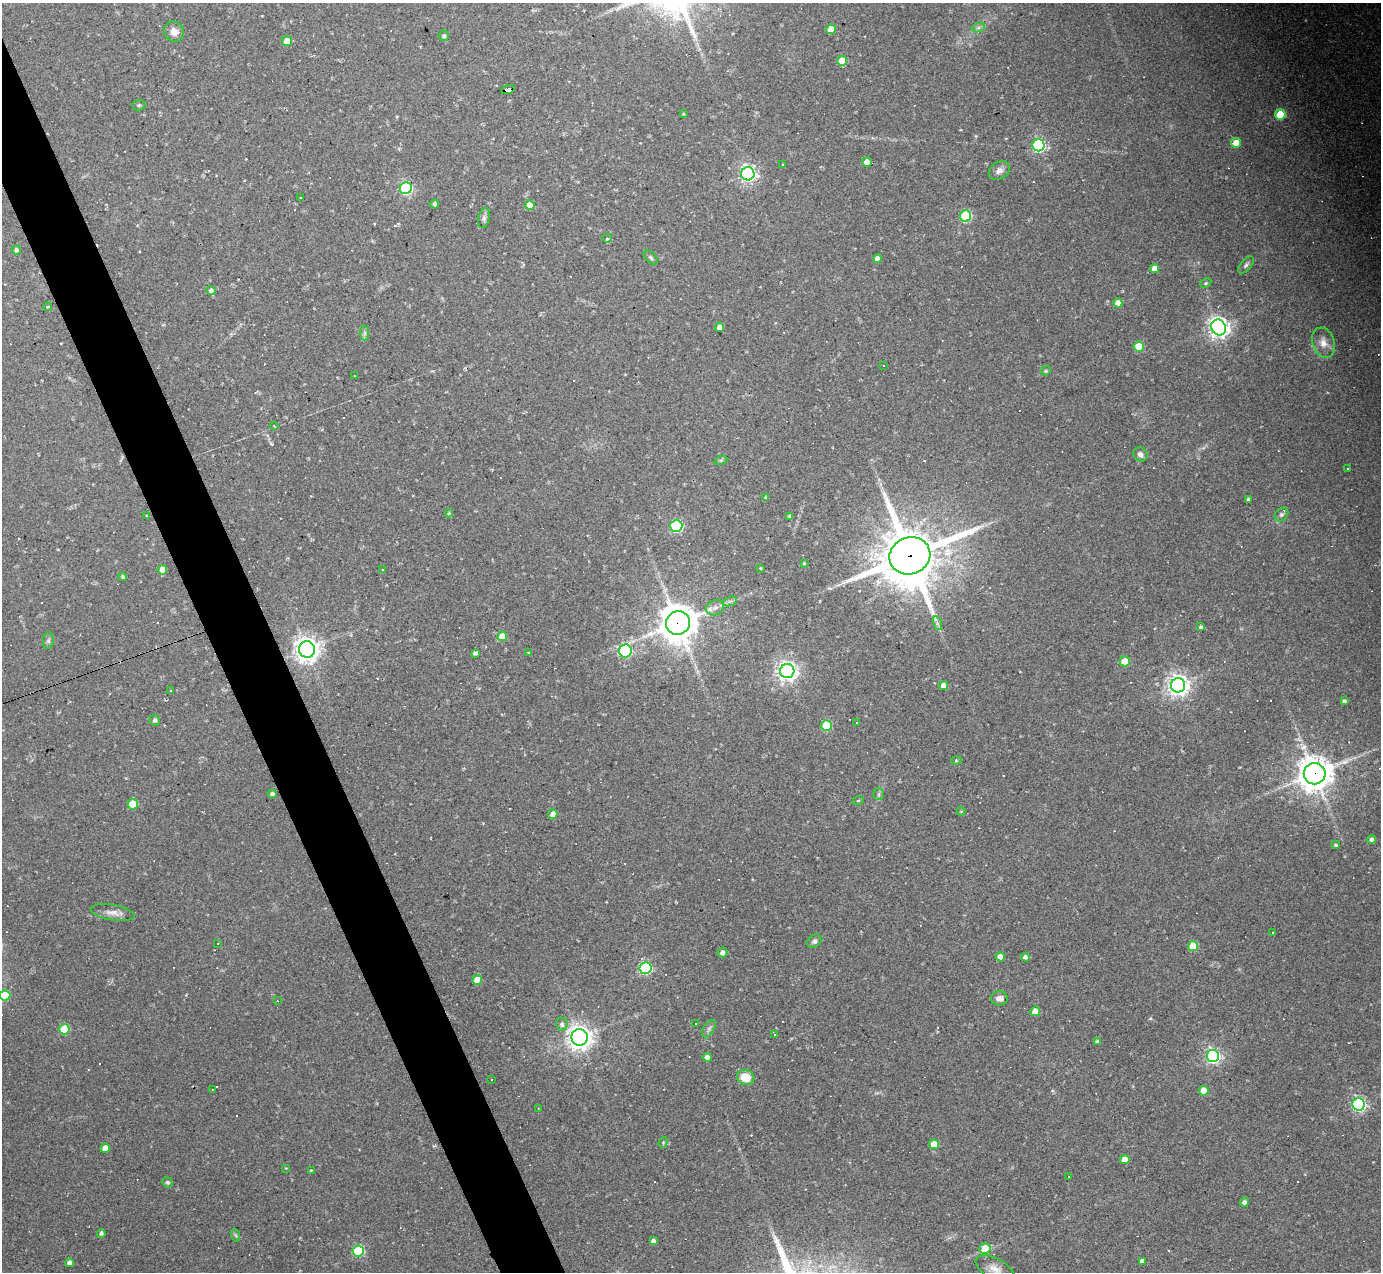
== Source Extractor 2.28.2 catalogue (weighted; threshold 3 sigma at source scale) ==
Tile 11 of 4 x 4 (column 3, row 3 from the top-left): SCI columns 2760-4138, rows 1547-2816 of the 5518 x 5505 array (HDU 1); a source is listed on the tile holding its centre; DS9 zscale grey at full resolution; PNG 1383 x 1274 px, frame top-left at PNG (2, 3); each listed source drawn as its Kron ellipse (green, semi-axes under 4 px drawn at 4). Shown black and unused: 4% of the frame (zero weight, under 2 of 3 exposures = <1% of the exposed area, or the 3 px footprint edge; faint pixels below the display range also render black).
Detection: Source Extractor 2.28.2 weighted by HDU 2 'WHT'; one run over the whole footprint, this tile lists its part. Background 0.0441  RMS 0.0075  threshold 0.0336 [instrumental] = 3 sigma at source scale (4.5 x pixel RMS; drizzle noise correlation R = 1.50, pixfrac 1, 0.05/0.05 arcsec/px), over >= 5 px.
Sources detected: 180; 47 cosmic-ray / hot-pixel residue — neither listed nor drawn; the other 133 listed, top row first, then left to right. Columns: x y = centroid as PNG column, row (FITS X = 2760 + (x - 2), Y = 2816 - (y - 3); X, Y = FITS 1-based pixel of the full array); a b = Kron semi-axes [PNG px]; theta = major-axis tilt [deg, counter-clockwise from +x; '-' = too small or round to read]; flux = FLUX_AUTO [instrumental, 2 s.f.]
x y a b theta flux
978 28 7 4 19 1.7
831 29 5 4 - 11
174 32 11 9 -52 5.9
444 36 5 5 - 1.8
287 41 5 5 - 15
842 61 5 5 - 17
508 89 7 4 19 230
139 105 6 5 - 1.2
683 114 4 3 - 0.66
1280 114 5 5 - 29
1236 143 5 5 - 14
1038 145 6 6 - 120
867 162 5 4 - 5.1
783 165 3 3 - 0.74
999 171 11 8 31 4.4
748 174 6 6 - 230
406 188 6 6 - 110
301 198 3 2 - 0.67
435 204 4 4 - 1.8
530 205 5 4 - 12
966 216 5 5 - 66
484 218 10 6 75 2.2
607 238 5 4 - 1.2
16 250 4 4 - 2.2
651 257 8 5 -46 1.6
877 259 4 4 - 4.2
1246 265 10 5 48 2.1
1155 269 4 4 - 7.8
1206 283 6 4 27 1
211 290 5 4 - 2.6
1118 303 4 4 - 7.3
47 307 4 3 - 0.92
720 327 4 4 - 8.6
1219 328 8 7 - 480
365 333 7 4 90 1.7
1323 343 15 11 -72 7.2
1139 347 5 5 - 26
884 365 3 2 - 0.71
1046 371 5 4 - 0.93
354 376 2 2 - 0.43
274 426 4 3 - 0.78
1140 454 8 6 -41 2.8
721 460 6 4 19 0.93
1347 469 3 3 - 0.72
766 497 4 4 - 0.78
1248 499 3 3 - 1.6
449 513 4 4 - 1
1281 515 7 6 - 1.8
147 516 4 3 - 1.4
789 516 3 3 - 1.1
676 526 6 6 - 96
910 556 21 18 22 4900
804 563 3 3 - 0.76
761 568 3 2 - 0.8
162 570 5 4 - 8
383 570 2 2 - 0.68
123 577 4 4 - 1.2
730 601 7 4 19 1.8
715 608 9 7 24 3.7
678 623 12 11 - 1800
937 623 7 4 -72 1.7
1201 627 4 3 - 1.6
502 636 5 5 - 14
48 641 8 5 84 1.7
307 649 8 8 - 720
625 651 6 6 - 88
475 653 4 4 - 2.3
529 653 3 3 - 1
1125 661 5 5 - 16
787 671 7 7 - 390
1178 685 7 7 - 510
944 686 4 4 - 7.6
170 691 3 3 - 33
1344 701 4 3 - 2
155 720 5 5 - 2.4
856 722 3 2 - 0.92
826 725 5 5 - 43
956 761 5 3 - 0.72
1315 774 11 10 - 1500
272 794 5 4 - 2.1
878 794 6 5 - 1.5
858 801 6 3 20 0.69
133 804 5 5 - 24
961 811 4 4 - 0.8
553 814 5 4 - 5.3
1372 839 4 4 - 2.4
1335 845 3 3 - 1.3
113 913 22 7 -10 5.6
1273 932 3 2 - 1
814 941 8 6 39 1.9
218 943 3 3 - 2.3
1193 946 5 5 - 25
722 952 5 5 - 3.5
1000 957 4 4 - 6.5
1025 957 4 4 - 2.7
645 968 6 6 - 100
477 980 5 5 - 14
5 995 5 5 - 19
999 998 8 7 - 4.2
277 1001 4 3 - 0.57
1035 1011 5 4 - 10
696 1023 3 3 - 6.2
562 1024 7 5 -77 2.6
64 1029 5 5 - 34
709 1029 10 5 57 2.3
774 1035 3 3 - 3.4
580 1037 8 8 - 670
1097 1041 4 3 - 1.2
1213 1056 6 6 - 180
707 1057 4 4 - 4.4
746 1077 9 7 -15 14
492 1080 3 2 - 0.58
212 1089 2 2 - 0.5
1204 1091 5 5 - 15
1358 1104 6 6 - 170
538 1108 2 2 - 0.43
663 1142 5 4 - 0.88
934 1144 5 4 - 14
105 1148 5 4 - 8.2
1125 1160 5 4 - 11
286 1168 3 3 - 0.58
311 1170 4 3 - 0.71
1069 1177 3 2 - 0.92
167 1182 5 5 - 1.4
1245 1202 4 4 - 2.9
101 1233 4 4 - 2
235 1235 7 4 -70 1.1
653 1241 4 4 - 2.4
985 1249 5 5 - 19
358 1251 6 5 - 62
1142 1261 4 4 - 4.2
70 1263 4 4 - 4.8
995 1269 21 10 -27 7.8
Overlapping masked pixels (flux is a lower limit): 4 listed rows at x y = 508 89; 910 556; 678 623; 1315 774
Isophote crosses this tile's border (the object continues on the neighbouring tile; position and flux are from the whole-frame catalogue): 2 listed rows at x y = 5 995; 995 1269